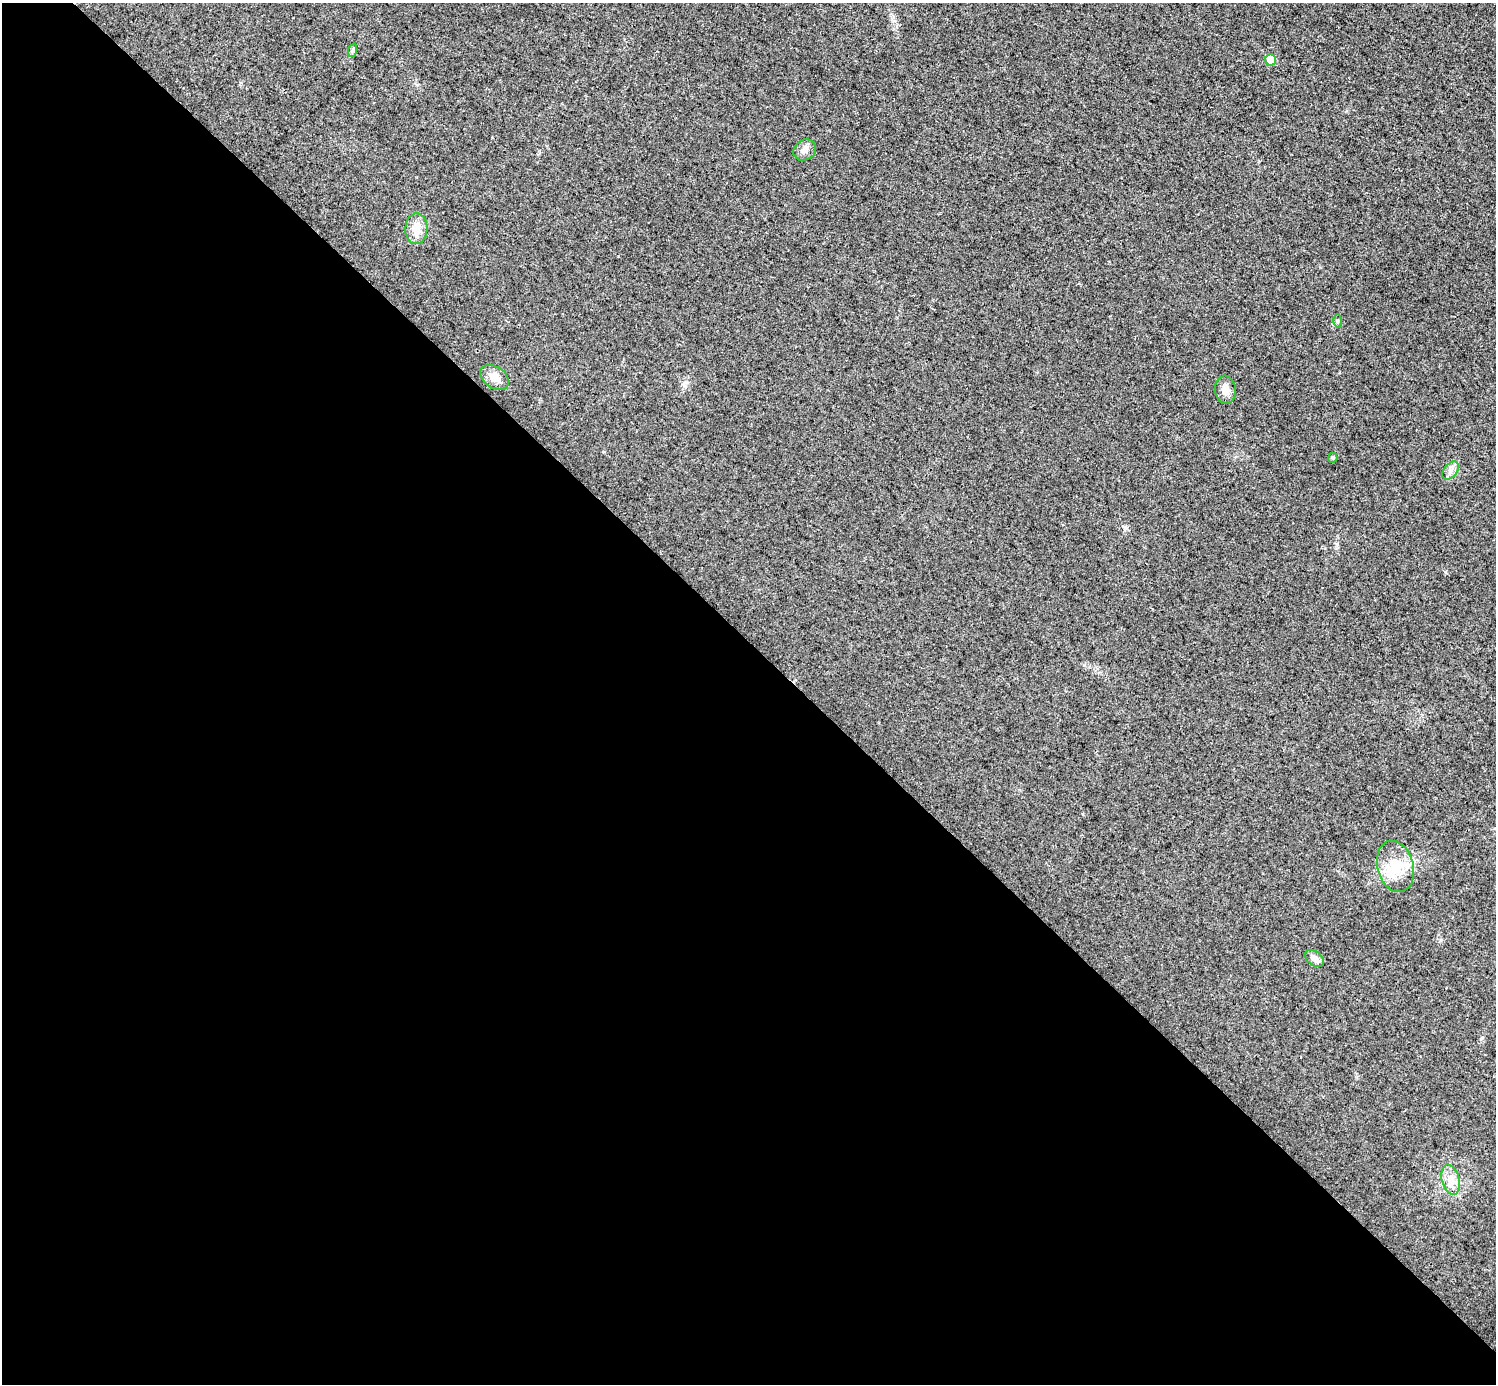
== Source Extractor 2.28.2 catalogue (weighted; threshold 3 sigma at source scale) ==
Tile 9 of 4 x 4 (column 1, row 3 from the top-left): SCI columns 1-1494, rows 1537-2918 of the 5979 x 5979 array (HDU 1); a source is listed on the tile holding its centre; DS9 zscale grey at full resolution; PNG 1498 x 1386 px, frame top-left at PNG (2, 3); each listed source drawn as its Kron ellipse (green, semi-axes under 4 px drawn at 4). Shown black and unused: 54% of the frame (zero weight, under 3 of 4 exposures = <1% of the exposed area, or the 3 px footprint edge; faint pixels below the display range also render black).
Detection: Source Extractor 2.28.2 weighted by HDU 2 'WHT'; one run over the whole footprint, this tile lists its part. Background 0.0162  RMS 0.0049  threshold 0.022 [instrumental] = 3 sigma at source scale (4.5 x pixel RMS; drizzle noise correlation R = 1.50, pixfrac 1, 0.05/0.05 arcsec/px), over >= 5 px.
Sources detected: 12; all 12 listed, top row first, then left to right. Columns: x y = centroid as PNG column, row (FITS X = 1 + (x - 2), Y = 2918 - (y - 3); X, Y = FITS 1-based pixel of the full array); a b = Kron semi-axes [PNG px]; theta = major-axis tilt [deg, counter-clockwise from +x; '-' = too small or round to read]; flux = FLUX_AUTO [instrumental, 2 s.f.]
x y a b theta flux
353 50 7 4 71 0.94
1271 60 5 5 - 9
805 150 12 10 37 2.9
416 229 15 11 88 6.7
1337 321 6 4 89 0.73
494 377 15 10 -34 5.2
1225 390 14 10 -83 4.3
1333 458 5 4 - 0.72
1450 470 10 6 52 2.2
1395 866 26 18 -75 14
1314 958 11 7 -35 2.7
1451 1180 15 8 -75 4.9
Unlisted compact peaks at least as high as the median listed source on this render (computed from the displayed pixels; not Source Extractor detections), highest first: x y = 1441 940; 1445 572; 1125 528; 618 256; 1084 665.